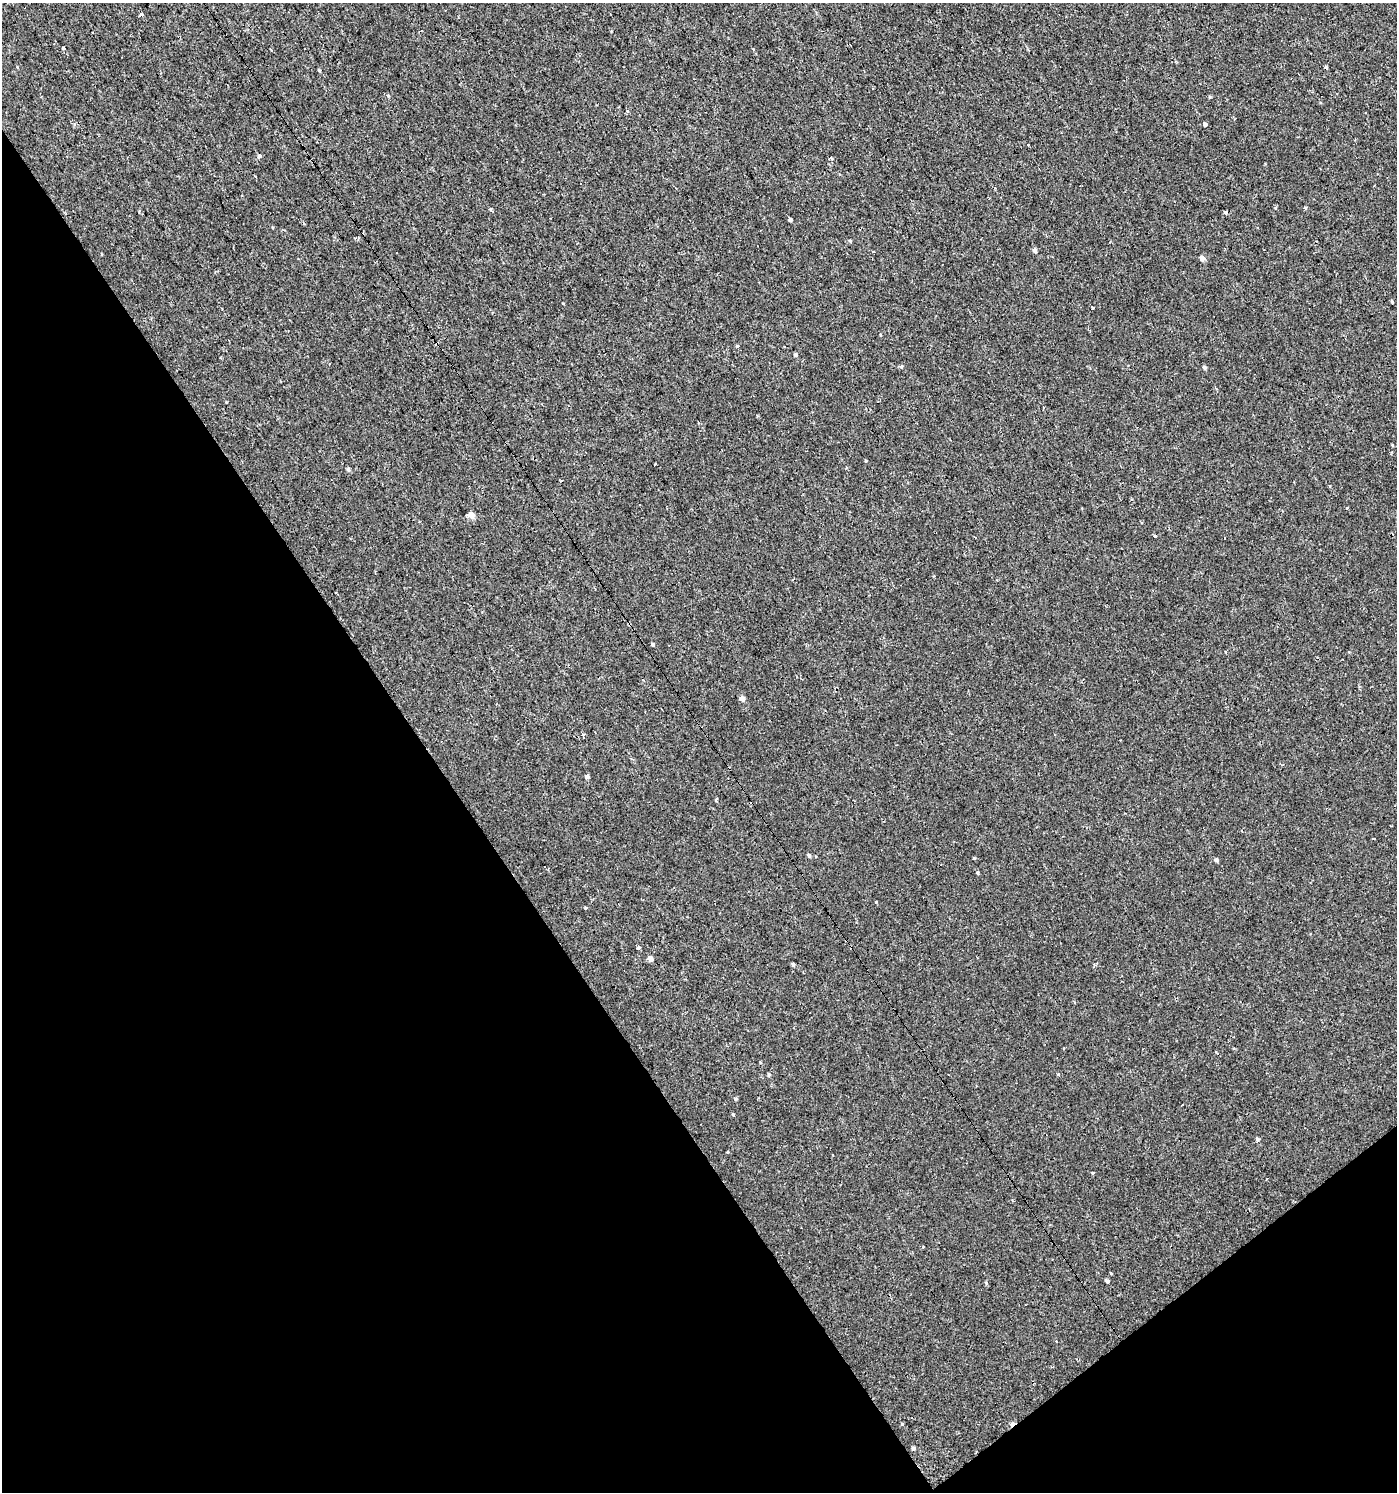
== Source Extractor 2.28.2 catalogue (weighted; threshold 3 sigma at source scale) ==
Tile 14 of 4 x 4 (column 2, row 4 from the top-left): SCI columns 1585-2979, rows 1-1490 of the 5895 x 5959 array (HDU 1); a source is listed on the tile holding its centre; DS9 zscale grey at full resolution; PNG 1399 x 1494 px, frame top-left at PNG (2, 3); no overlay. Shown black and unused: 35% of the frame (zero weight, under 2 of 3 exposures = <1% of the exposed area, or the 3 px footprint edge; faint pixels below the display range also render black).
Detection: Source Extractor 2.28.2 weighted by HDU 2 'WHT'; one run over the whole footprint, this tile lists its part. Background 3.40e-04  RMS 0.0038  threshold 0.0173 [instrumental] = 3 sigma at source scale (4.5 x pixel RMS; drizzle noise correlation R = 1.50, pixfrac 1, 0.0396/0.0396 arcsec/px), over >= 5 px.
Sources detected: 48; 5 cosmic-ray / hot-pixel residue — not listed; the other 43 listed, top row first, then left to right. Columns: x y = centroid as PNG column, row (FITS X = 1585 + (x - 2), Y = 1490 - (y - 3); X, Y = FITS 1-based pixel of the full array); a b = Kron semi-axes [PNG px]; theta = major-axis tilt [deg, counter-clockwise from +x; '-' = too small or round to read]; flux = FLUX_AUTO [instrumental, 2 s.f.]
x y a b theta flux
141 14 4 3 - 1
63 48 3 3 - 2.1
319 70 5 3 - 0.32
872 88 3 2 - 0.26
1210 97 5 3 - 0.33
1205 124 4 3 - 3
259 156 3 3 - 5.6
790 219 4 3 - 4.4
850 241 4 4 - 0.41
1034 250 5 4 - 0.9
1202 258 4 4 - 2.1
796 355 4 4 - 0.6
901 366 4 3 - 0.96
1204 367 5 4 - 0.67
655 464 3 2 - 1
348 469 5 4 - 0.59
1347 508 3 3 - 1.9
471 515 5 4 - 3.9
1155 536 4 3 - 0.34
1225 538 3 3 - 0.71
653 644 4 3 - 0.55
742 699 5 4 - 2
583 735 5 3 - 2.1
587 776 4 4 - 0.89
716 800 3 3 - 1
1374 838 3 2 - 0.38
809 856 5 4 - 0.62
1216 860 5 4 - 0.63
977 873 3 3 - 0.61
638 948 4 3 - 1.1
651 959 5 4 - 1.6
793 965 5 4 - 0.56
1058 1074 5 3 - 0.35
769 1075 5 4 - 0.49
735 1099 4 3 - 2.9
733 1114 4 3 - 0.34
1258 1139 5 4 - 0.61
727 1152 4 3 - 0.3
1107 1281 4 4 - 0.81
986 1283 4 3 - 0.39
1056 1341 3 2 - 0.97
902 1424 4 4 - 0.32
913 1448 4 3 - 0.77
Unlisted compact peaks at least as high as the median listed source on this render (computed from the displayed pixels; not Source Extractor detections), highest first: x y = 974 858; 876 902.